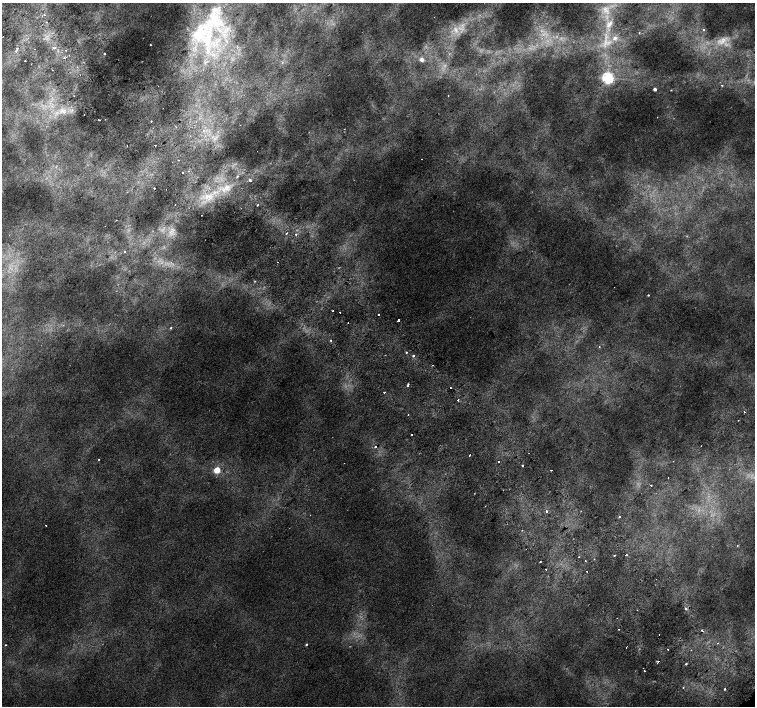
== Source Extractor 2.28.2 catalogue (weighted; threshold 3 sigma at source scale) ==
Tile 11 of 4 x 4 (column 3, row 3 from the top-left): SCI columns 3056-4560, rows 1606-3013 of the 6117 x 6089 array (HDU 1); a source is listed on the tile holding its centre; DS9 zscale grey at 2 x 2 block average (1 PNG px = mean of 2 x 2 image px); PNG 757 x 708 px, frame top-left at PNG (2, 3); no overlay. Shown black and unused: <1% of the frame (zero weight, under 2 of 3 exposures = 3% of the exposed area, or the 3 px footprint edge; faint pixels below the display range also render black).
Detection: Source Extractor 2.28.2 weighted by HDU 2 'WHT'; one run over the whole footprint, this tile lists its part. Background 0.00604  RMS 0.0037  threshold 0.0168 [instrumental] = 3 sigma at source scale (4.5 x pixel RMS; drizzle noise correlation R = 1.50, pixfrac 1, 0.0396/0.0396 arcsec/px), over >= 5 px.
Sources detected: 105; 4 too faint to see at this stretch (2 x 2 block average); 4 cosmic-ray / hot-pixel residue — not listed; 3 inside a brighter listed object's ellipse — not listed separately; the other 94 listed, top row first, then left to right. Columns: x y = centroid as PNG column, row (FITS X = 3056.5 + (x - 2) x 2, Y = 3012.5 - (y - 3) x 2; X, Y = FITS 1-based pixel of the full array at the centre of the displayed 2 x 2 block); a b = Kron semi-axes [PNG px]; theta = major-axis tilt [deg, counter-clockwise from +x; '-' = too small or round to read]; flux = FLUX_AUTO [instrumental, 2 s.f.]
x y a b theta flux
606 10 14 9 -56 11
44 15 2 2 - 1.1
213 20 57 28 70 110
47 22 2 2 - 0.71
609 24 13 7 47 7.4
703 30 2 2 - 0.98
615 38 4 4 - 4.1
150 45 2 2 - 0.61
17 48 3 2 - 1.8
54 48 2 2 - 12
34 49 2 2 - 0.49
65 50 2 2 - 0.53
16 51 2 2 - 2.3
105 54 2 2 - 1.7
64 58 3 3 - 1.2
421 59 3 3 - 6.9
25 61 2 2 - 1.8
608 78 4 4 - 180
722 85 2 2 - 1.5
655 89 2 2 - 4.3
671 90 3 2 - 0.5
448 95 2 2 - 0.4
74 96 2 2 - 0.41
64 111 9 7 77 6.7
84 115 2 2 - 0.59
99 120 2 2 - 0.69
151 121 2 2 - 0.79
155 145 2 2 - 2.3
127 146 2 2 - 1.8
422 159 2 2 - 0.34
188 171 2 2 - 1.4
183 172 2 2 - 1.7
237 176 3 3 - 0.88
250 180 2 2 - 5.3
154 188 2 2 - 1.4
226 188 18 10 23 20
206 197 8 4 -75 4.6
258 204 2 2 - 1.3
175 205 2 2 - 0.36
170 232 7 4 -53 3.6
286 233 2 2 - 2.2
296 234 2 2 - 1.6
125 252 2 2 - 1.4
255 281 3 2 - 0.51
648 295 2 2 - 0.74
333 311 2 2 - 0.44
340 312 2 2 - 2
378 314 2 2 - 2.1
398 320 2 2 - 3.3
348 323 2 2 - 0.63
170 328 3 3 - 0.93
331 340 2 2 - 1.3
599 347 2 2 - 0.35
406 353 2 2 - 1.1
413 356 2 2 - 4.9
433 365 2 2 - 0.39
407 385 2 2 - 1.9
451 388 2 2 - 1.9
384 392 2 2 - 1.4
458 400 2 2 - 1.6
744 412 2 2 - 1.1
408 414 2 2 - 0.68
411 435 2 2 - 0.94
375 447 2 2 - 0.89
470 455 2 2 - 2.9
99 459 2 2 - 0.44
498 461 2 2 - 2.4
523 465 2 2 - 5.3
217 470 3 3 - 36
551 470 2 2 - 1.1
651 485 2 2 - 1
547 511 3 2 - 1.4
619 517 3 2 - 0.67
46 525 2 2 - 1.6
614 555 2 2 - 1.6
626 555 2 2 - 2.6
579 557 2 2 - 0.7
594 559 2 2 - 0.52
585 560 2 2 - 0.47
540 562 2 2 - 0.56
586 571 2 2 - 1.4
686 608 2 2 - 2.4
619 629 2 2 - 0.44
702 630 2 2 - 1.6
659 634 2 2 - 1.7
718 643 2 2 - 0.75
306 644 3 2 - 0.97
5 645 2 2 - 0.85
626 647 2 2 - 0.43
668 649 2 2 - 0.47
658 661 2 2 - 4.5
686 664 2 2 - 0.97
644 671 2 2 - 1.8
725 689 2 2 - 1.7
Diffuse or blended objects may show on this block-average render without a row.